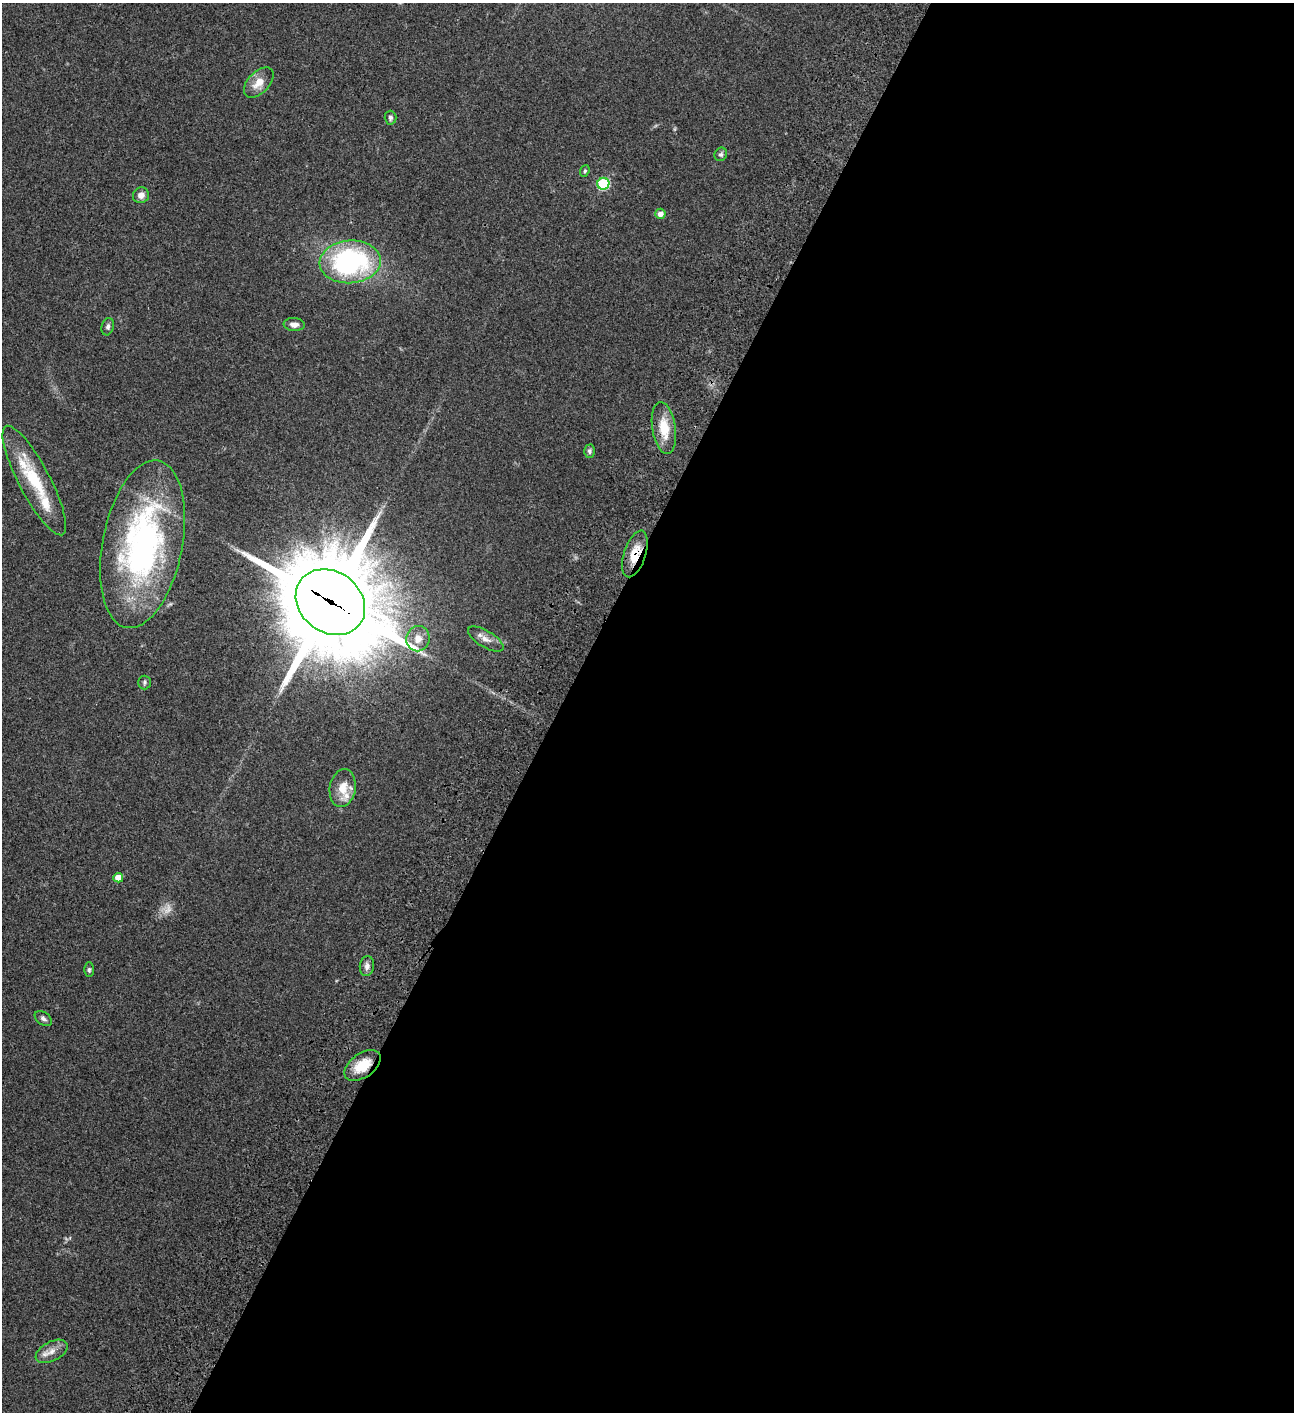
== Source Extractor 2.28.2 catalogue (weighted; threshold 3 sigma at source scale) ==
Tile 12 of 4 x 4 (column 4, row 3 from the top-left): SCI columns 4384-5675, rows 1613-3022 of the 6050 x 6048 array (HDU 1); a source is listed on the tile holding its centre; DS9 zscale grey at full resolution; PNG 1296 x 1414 px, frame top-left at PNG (2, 3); each listed source drawn as its Kron ellipse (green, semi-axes under 4 px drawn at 4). Shown black and unused: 57% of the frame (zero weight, under 3 of 4 exposures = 13% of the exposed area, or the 3 px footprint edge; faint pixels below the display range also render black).
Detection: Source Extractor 2.28.2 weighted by HDU 2 'WHT'; one run over the whole footprint, this tile lists its part. Background 0.0652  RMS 0.0059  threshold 0.0264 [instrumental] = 3 sigma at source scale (4.5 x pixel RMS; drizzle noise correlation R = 1.50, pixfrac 1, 0.05/0.05 arcsec/px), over >= 5 px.
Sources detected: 30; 1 too faint to see at this stretch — neither listed nor drawn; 3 inside a brighter listed object's ellipse — not listed separately; the other 26 listed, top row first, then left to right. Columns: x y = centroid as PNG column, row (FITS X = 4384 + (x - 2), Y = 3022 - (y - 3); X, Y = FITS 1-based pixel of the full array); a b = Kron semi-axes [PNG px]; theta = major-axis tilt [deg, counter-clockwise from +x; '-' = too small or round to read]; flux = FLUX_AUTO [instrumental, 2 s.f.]
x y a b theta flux
259 82 18 10 47 7.7
390 118 7 6 - 1.4
721 154 7 6 - 1.3
585 171 6 4 68 0.83
603 184 6 6 - 46
141 195 8 8 - 3.2
660 214 5 5 - 3.4
350 262 30 21 4 95
294 324 10 6 -5 3.6
108 327 9 6 74 1.7
664 428 26 11 -81 13
589 451 6 5 - 1.3
34 480 61 15 -62 32
142 544 85 40 79 160
635 554 24 11 72 11
330 602 37 30 -37 11000
418 639 12 11 - 5.6
486 639 20 8 -31 4.1
144 682 7 6 - 1.1
343 788 19 13 80 9.3
118 878 5 4 - 6.4
367 966 10 7 83 2.5
89 970 7 5 89 1.1
43 1019 10 6 -37 1.7
363 1065 20 12 35 13
52 1351 17 9 28 5
Overlapping masked pixels (flux is a lower limit): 3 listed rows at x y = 635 554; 330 602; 363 1065